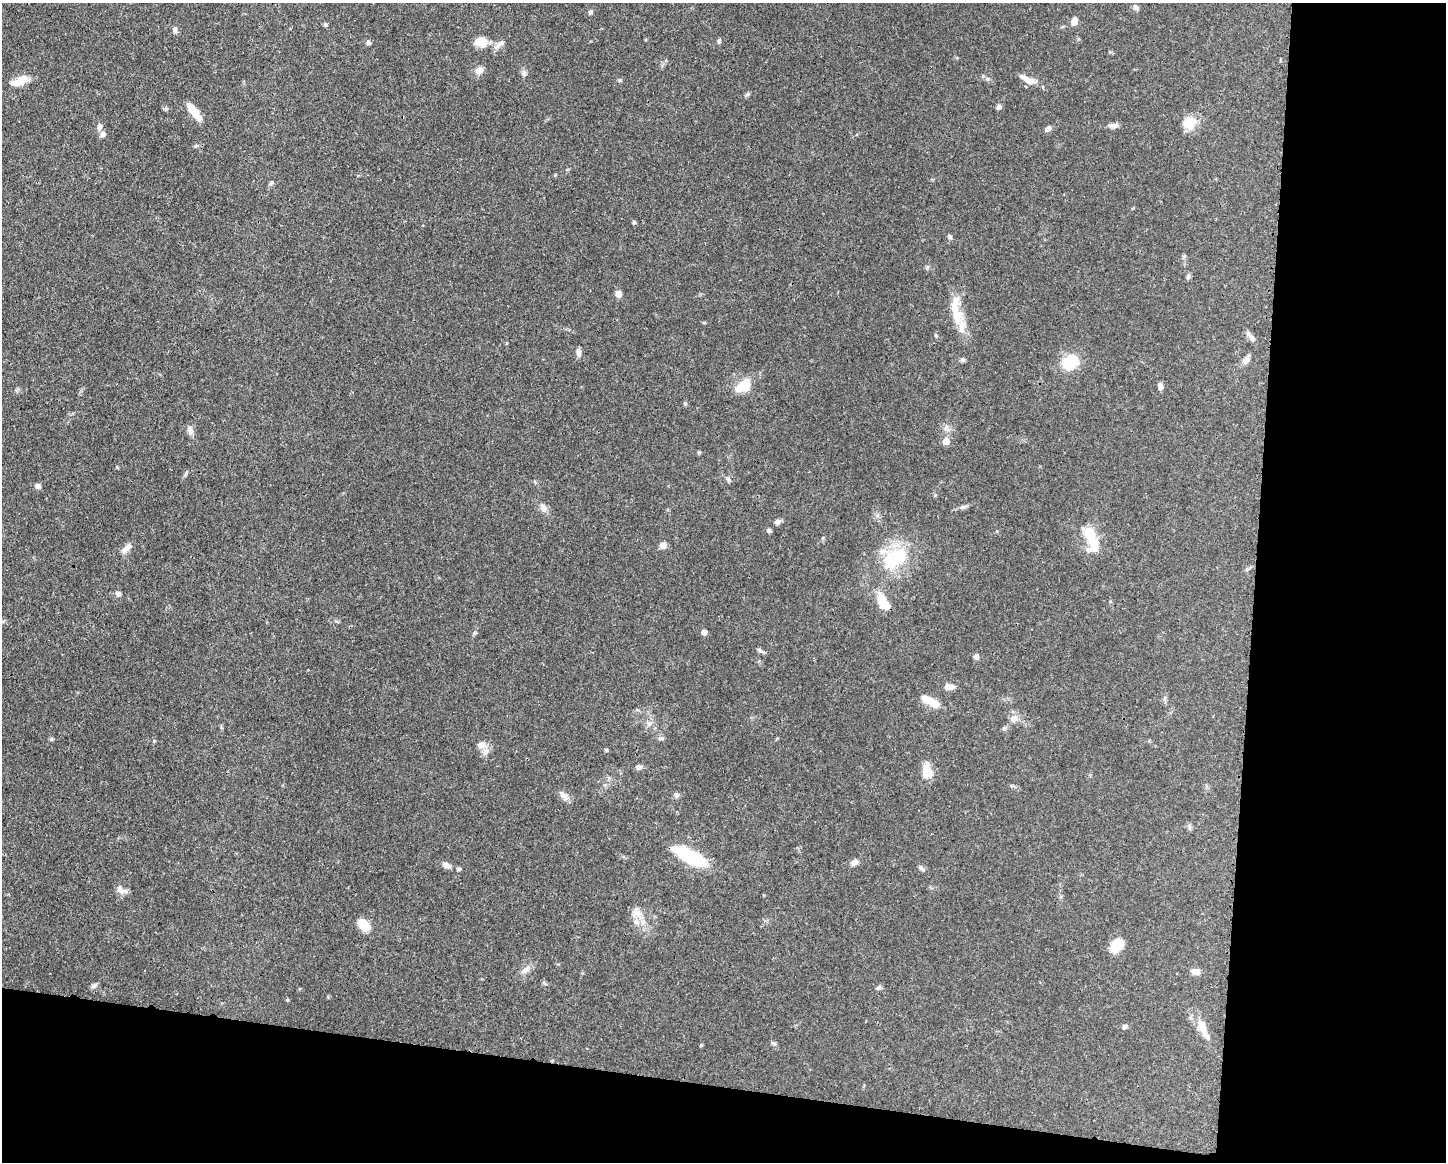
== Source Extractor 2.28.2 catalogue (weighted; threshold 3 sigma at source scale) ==
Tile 12 of 3 x 4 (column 3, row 4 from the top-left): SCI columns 3005-4448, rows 4-1163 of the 4676 x 4645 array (HDU 1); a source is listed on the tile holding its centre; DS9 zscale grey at full resolution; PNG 1448 x 1164 px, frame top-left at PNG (2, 3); no overlay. Shown black and unused: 20% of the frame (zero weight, under 3 of 4 exposures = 1% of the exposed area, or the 3 px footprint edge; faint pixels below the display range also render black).
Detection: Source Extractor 2.28.2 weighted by HDU 2 'WHT'; one run over the whole footprint, this tile lists its part. Background 0.0544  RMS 0.0032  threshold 0.0145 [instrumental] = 3 sigma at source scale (4.5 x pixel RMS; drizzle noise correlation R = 1.50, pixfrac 1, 0.05/0.05 arcsec/px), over >= 5 px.
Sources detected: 91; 1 inside a brighter object's white glare — not listed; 6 inside a brighter listed object's ellipse — not listed separately; the other 84 listed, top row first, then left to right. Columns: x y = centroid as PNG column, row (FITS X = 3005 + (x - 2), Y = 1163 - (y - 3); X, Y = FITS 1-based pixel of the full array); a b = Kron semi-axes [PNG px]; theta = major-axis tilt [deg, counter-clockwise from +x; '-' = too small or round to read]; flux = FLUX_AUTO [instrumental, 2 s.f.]
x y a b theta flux
1136 7 8 5 -45 0.88
590 12 6 5 - 0.5
1074 21 8 6 76 2.2
326 25 5 5 - 0.53
175 29 8 6 -81 0.91
719 41 5 4 - 0.71
368 42 7 6 - 0.66
481 42 12 10 -6 5.7
499 45 18 6 38 1.5
479 70 10 8 31 2.1
524 73 9 6 -67 0.91
620 80 5 5 - 0.41
20 81 20 10 26 4.4
1029 81 18 8 -20 3.3
747 94 7 5 29 0.53
999 107 5 5 - 1.1
194 112 21 7 -53 6.3
1190 123 16 16 - 5.2
1114 126 13 6 3 1.4
99 127 8 6 85 1.4
1048 129 9 6 39 1
103 134 6 6 - 1.5
271 183 8 4 37 0.61
634 222 5 4 - 0.47
950 236 7 5 -49 0.63
1188 277 7 5 74 0.64
618 293 8 7 - 1.4
955 305 40 16 -85 7.7
936 335 5 4 - 0.37
1250 335 15 5 -41 1.3
578 352 11 6 -78 1.2
963 360 7 5 21 0.6
1246 360 12 7 52 1.7
1070 362 15 12 22 12
1160 386 7 5 -88 1.2
740 387 24 10 46 4.6
685 404 5 5 - 0.37
190 430 12 7 -70 1.5
946 441 6 6 - 2.9
699 452 5 4 - 0.36
728 479 8 4 -54 0.64
38 486 7 6 - 1.2
963 507 10 5 12 0.87
543 508 13 8 -56 1.7
777 522 7 6 - 1
769 530 5 5 - 0.65
1091 537 32 14 -64 7.8
663 545 7 7 - 1.6
127 548 16 7 47 2.1
895 558 35 22 27 18
118 594 8 6 -20 0.9
882 601 17 10 -72 5.3
704 632 6 5 - 1.4
760 650 7 6 - 0.66
976 656 7 6 - 0.8
951 687 9 7 9 1.5
927 699 18 10 -22 3.2
1013 719 11 9 11 1.9
649 724 8 5 -18 1
1004 728 7 4 45 0.56
661 738 8 5 9 0.75
51 739 5 5 - 0.43
481 745 11 9 11 1.8
606 750 5 4 - 0.35
639 767 7 6 - 1
927 771 19 10 -86 4.4
563 795 13 9 -43 1.8
676 795 7 7 - 0.87
691 857 32 10 -27 25
854 862 10 7 38 1.5
447 865 12 7 -22 1.7
921 868 9 5 -41 0.84
459 869 5 4 - 0.53
121 890 14 8 -29 1.8
636 912 16 11 -37 3.1
364 925 13 9 -46 6
1116 946 16 11 51 6.2
526 970 15 7 45 1.9
1196 971 10 7 -10 1.9
94 986 9 6 31 0.88
879 987 8 6 41 0.69
1125 1026 7 5 34 0.69
1202 1027 23 9 -69 4.7
774 1044 8 3 -19 0.51
Unlisted compact peaks at least as high as the median listed source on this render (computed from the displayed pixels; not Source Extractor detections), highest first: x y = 701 1045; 287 1000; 927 267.